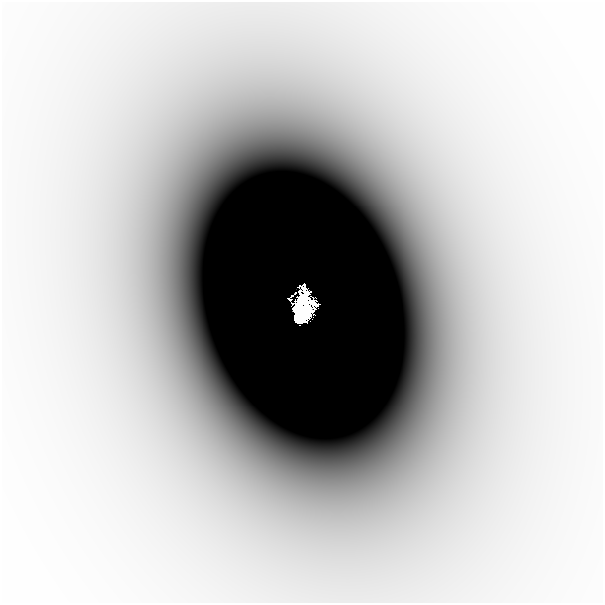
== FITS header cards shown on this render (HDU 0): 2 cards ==
NAXIS1  =                  601
NAXIS2  =                  601

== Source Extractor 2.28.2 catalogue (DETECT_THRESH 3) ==
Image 601 x 601 px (HDU 0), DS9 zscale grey, 1 PNG px = 1 image px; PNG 605 x 605 px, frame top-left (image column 1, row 601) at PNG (2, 2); no overlay
Background -9.76e-06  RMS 2.5e-06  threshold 7.39e-06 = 3 sigma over >= 5 px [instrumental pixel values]
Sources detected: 4; all 4 listed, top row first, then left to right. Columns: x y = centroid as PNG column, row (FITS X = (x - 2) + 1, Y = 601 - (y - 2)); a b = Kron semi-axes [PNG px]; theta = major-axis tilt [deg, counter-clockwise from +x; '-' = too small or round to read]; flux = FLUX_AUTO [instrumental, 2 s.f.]
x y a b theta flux
289 299 3 2 - 0.026
303 301 19 10 81 4.2
303 307 17 8 -75 5.7
296 309 21 7 -74 0.12